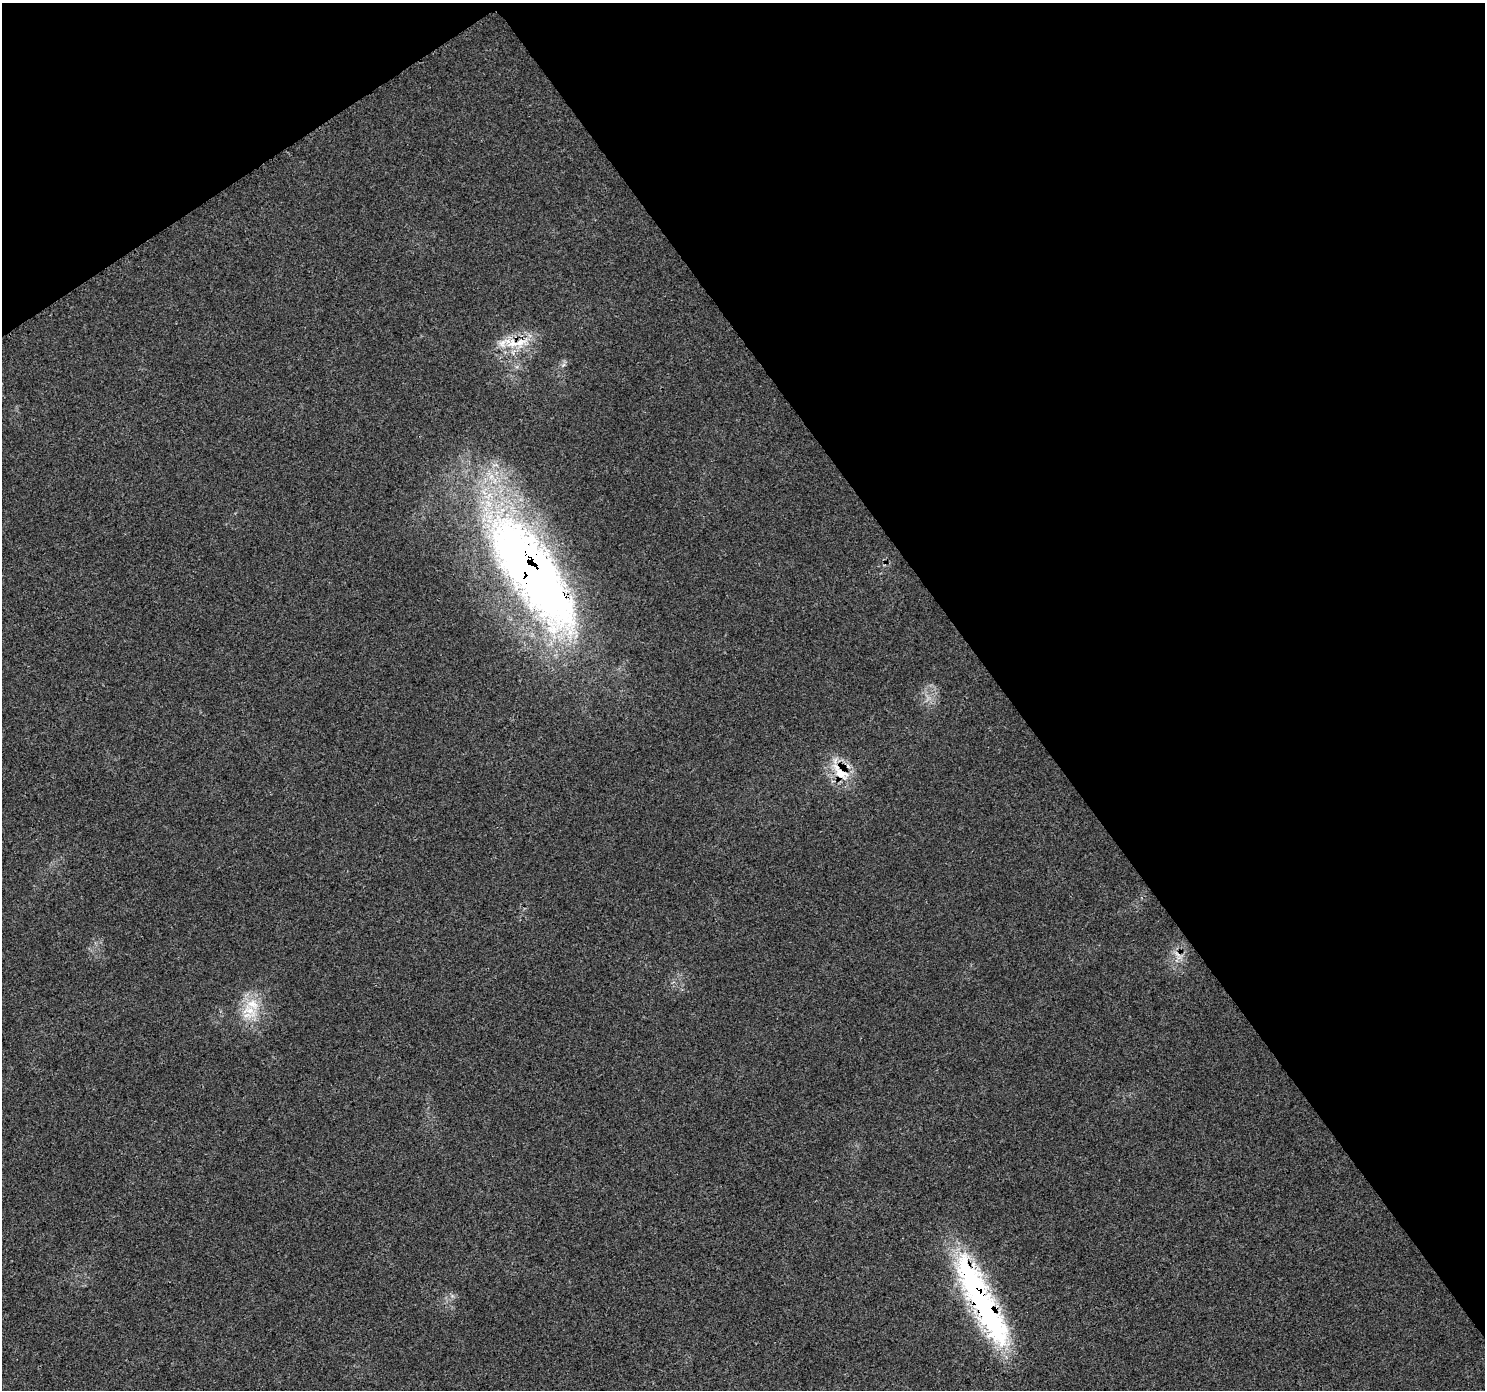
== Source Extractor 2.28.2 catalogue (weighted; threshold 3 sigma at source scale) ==
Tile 3 of 4 x 4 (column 3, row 1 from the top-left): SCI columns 2977-4459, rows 4352-5739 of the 5946 x 5872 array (HDU 1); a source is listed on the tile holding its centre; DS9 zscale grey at full resolution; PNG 1487 x 1392 px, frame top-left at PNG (2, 3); no overlay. Shown black and unused: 36% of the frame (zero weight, under 3 of 4 exposures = <1% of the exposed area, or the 3 px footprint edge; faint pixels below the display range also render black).
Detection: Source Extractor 2.28.2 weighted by HDU 2 'WHT'; one run over the whole footprint, this tile lists its part. Background 0.0202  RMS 0.0031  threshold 0.0139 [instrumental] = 3 sigma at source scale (4.5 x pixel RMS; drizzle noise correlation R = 1.50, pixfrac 1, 0.0396/0.0396 arcsec/px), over >= 5 px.
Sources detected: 9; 1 cosmic-ray / hot-pixel residue — not listed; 2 inside a brighter listed object's ellipse — not listed separately; the other 6 listed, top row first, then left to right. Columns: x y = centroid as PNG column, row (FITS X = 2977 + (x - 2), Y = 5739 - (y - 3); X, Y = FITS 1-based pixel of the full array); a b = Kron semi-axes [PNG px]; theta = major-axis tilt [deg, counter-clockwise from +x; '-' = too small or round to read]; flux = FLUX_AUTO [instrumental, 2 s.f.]
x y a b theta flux
520 342 26 17 20 9.7
563 365 6 5 - 0.72
531 571 154 51 -56 260
841 773 29 14 -34 9
249 1011 28 16 -40 9.2
978 1299 110 29 -68 74
Overlapping masked pixels (flux is a lower limit): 4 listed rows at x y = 520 342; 531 571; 841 773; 978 1299